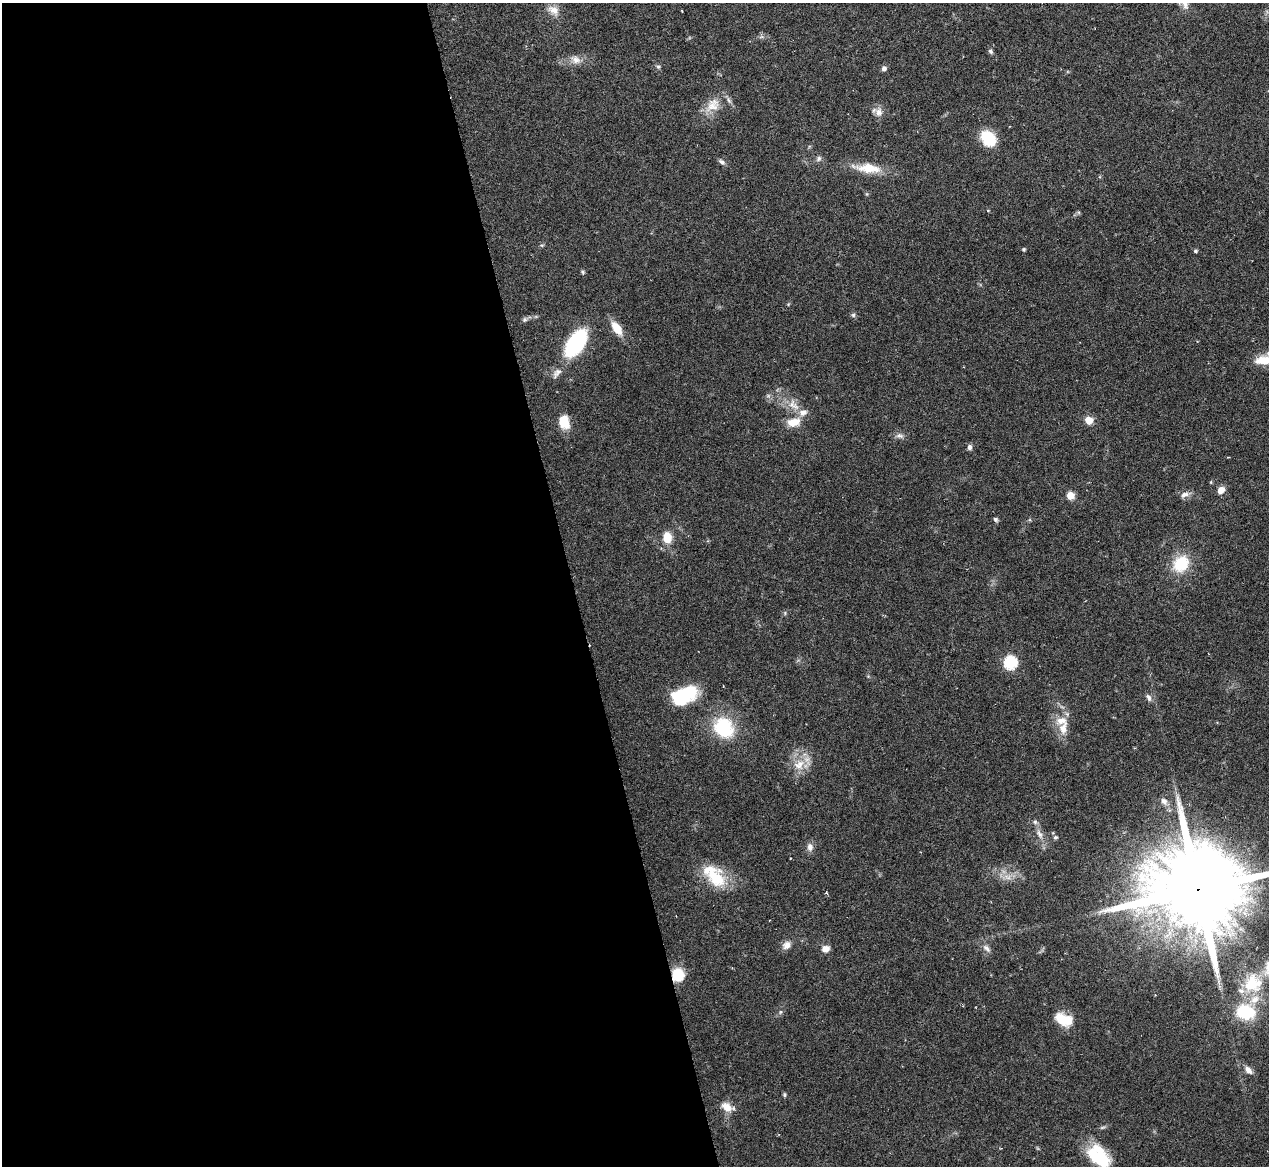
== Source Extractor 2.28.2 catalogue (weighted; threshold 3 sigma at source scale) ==
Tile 9 of 4 x 4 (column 1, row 3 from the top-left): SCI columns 485-1751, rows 2072-3235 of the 5705 x 5824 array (HDU 1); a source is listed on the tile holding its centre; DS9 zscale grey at full resolution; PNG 1271 x 1168 px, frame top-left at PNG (2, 3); no overlay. Shown black and unused: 45% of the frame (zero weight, under 3 of 6 exposures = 23% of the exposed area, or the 3 px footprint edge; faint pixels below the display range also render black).
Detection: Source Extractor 2.28.2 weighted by HDU 2 'WHT'; one run over the whole footprint, this tile lists its part. Background 0.0845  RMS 0.0046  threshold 0.0187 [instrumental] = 3 sigma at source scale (4.09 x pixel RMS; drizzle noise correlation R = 1.36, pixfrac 0.8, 0.05/0.05 arcsec/px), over >= 5 px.
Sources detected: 72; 2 inside a brighter object's white glare — not listed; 6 inside a brighter listed object's ellipse — not listed separately; the other 64 listed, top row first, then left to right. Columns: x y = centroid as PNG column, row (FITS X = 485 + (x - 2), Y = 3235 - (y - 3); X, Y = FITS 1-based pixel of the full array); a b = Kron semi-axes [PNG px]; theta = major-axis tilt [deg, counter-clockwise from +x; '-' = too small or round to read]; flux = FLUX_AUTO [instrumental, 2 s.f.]
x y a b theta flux
1185 5 14 9 -74 2.7
553 10 18 12 -33 4.5
761 37 7 4 18 0.86
991 51 7 6 - 0.99
575 60 16 10 -28 3.7
658 67 6 5 - 0.79
884 69 7 6 - 1.4
713 105 24 17 46 8.4
879 112 14 10 90 3.2
988 139 15 12 -49 17
819 158 8 6 48 1.3
722 162 9 5 -35 1.3
868 168 35 11 -6 11
988 210 4 3 - 0.37
542 245 6 3 0 0.54
1024 249 4 4 - 0.81
1195 251 4 4 - 0.85
583 272 5 5 - 0.68
788 304 4 4 - 0.46
853 315 6 6 - 0.85
525 319 7 7 - 0.94
617 328 16 8 -55 7.8
576 343 23 11 56 57
1264 360 22 11 9 9.3
556 373 16 8 54 2.6
793 405 21 11 -42 6.6
1089 420 5 5 - 9.8
564 421 15 10 -74 8.7
793 422 16 10 9 6.6
900 436 12 7 -11 1.9
970 447 7 5 89 1.4
1211 482 5 4 - 0.48
1221 490 8 7 - 3.5
1070 495 8 7 - 4.3
1184 495 13 7 18 2.3
996 519 6 5 - 0.91
667 537 10 8 -84 8.3
1181 564 21 17 50 16
1010 663 6 6 - 57
683 696 29 16 25 26
1148 698 10 6 -64 1.6
1061 720 19 12 5 5.6
724 728 25 21 -55 26
799 765 18 15 41 8.1
1164 801 11 8 -51 2.4
1039 834 14 7 -63 3
1055 837 5 5 - 0.98
810 847 11 8 -86 2.4
790 858 3 2 - 0.28
1007 877 13 7 -19 3
717 879 29 22 -43 17
1199 889 32 21 9 11000
787 945 12 9 43 2.9
986 948 13 6 -41 2
826 949 9 7 9 3.1
678 975 13 12 - 11
1253 983 28 26 50 21
780 1012 6 4 88 0.72
1246 1012 18 14 -9 23
1063 1019 19 12 -22 11
1248 1070 12 7 -47 2.8
784 1095 6 5 - 0.65
726 1107 15 10 -37 4.9
1099 1157 28 21 -50 20
Overlapping masked pixels (flux is a lower limit): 2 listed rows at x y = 1199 889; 678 975
Isophote crosses this tile's border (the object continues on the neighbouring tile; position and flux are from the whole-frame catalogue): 3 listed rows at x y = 1185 5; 1264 360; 1199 889